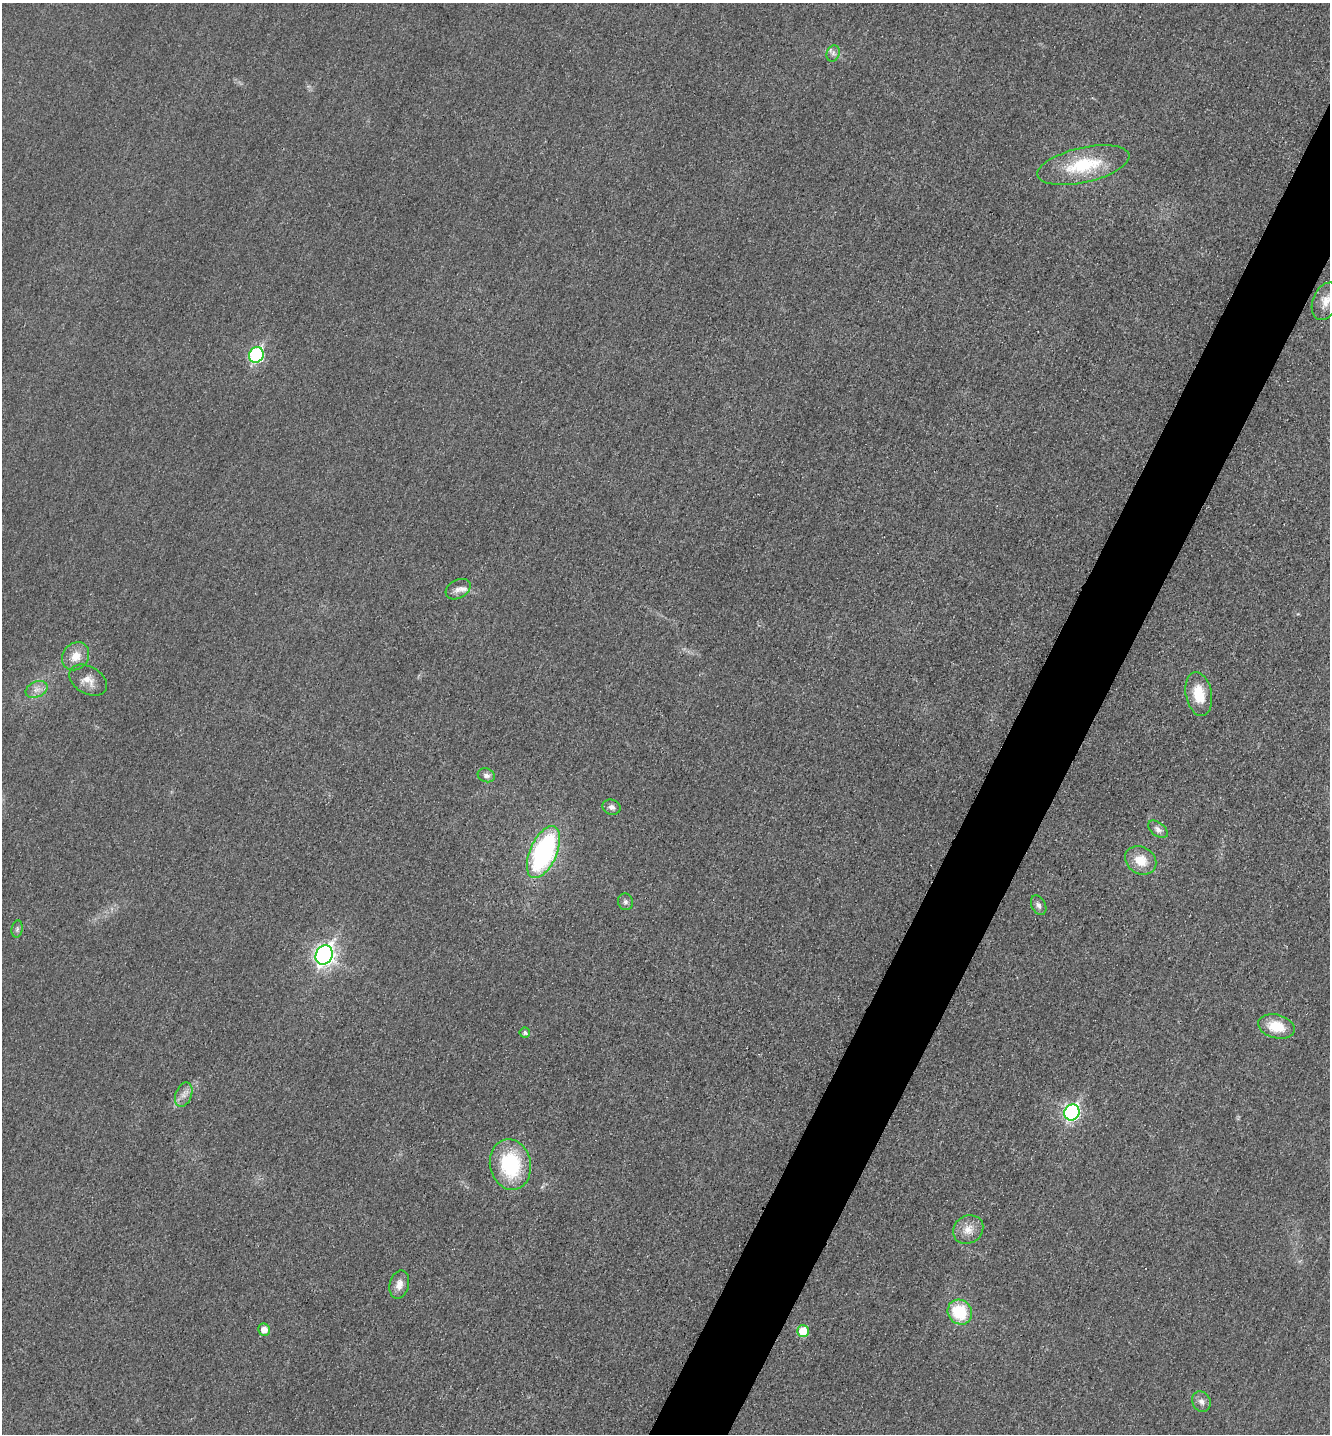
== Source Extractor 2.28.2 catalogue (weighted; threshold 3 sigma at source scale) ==
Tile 10 of 4 x 4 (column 2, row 3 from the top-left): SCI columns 1493-2820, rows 1453-2884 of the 5778 x 5772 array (HDU 1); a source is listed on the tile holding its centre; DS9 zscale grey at full resolution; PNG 1332 x 1436 px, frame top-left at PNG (2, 3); each listed source drawn as its Kron ellipse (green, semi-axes under 4 px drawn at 4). Shown black and unused: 5% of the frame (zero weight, under 3 of 4 exposures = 2% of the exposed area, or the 3 px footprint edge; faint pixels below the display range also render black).
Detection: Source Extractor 2.28.2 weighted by HDU 2 'WHT'; one run over the whole footprint, this tile lists its part. Background 0.0187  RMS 0.0056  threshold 0.0252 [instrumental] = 3 sigma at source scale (4.5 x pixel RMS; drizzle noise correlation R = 1.50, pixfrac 1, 0.05/0.05 arcsec/px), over >= 5 px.
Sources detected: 29; all 29 listed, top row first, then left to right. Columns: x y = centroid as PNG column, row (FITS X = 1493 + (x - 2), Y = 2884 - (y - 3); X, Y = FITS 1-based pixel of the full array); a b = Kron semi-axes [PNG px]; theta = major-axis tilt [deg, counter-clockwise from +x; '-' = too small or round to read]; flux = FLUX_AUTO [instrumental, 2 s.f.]
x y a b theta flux
833 53 8 6 70 2
1083 165 47 17 13 34
1326 301 19 12 67 7.4
256 355 8 7 - 79
458 589 13 9 30 4
76 656 15 12 51 8.1
88 680 20 13 -30 6.6
37 689 11 7 23 3.8
1199 694 22 13 -79 15
486 775 8 7 - 2.8
611 807 9 7 -21 2.4
1158 829 11 7 -38 2.4
543 852 27 13 66 100
1141 860 16 13 -31 10
625 902 8 7 - 1.8
1039 905 10 7 -62 2.5
17 929 9 5 82 1.4
324 955 10 8 62 240
1276 1026 18 11 -14 15
525 1033 5 5 - 1.4
184 1095 13 8 70 3.6
1072 1112 8 7 - 130
510 1165 26 20 -78 44
968 1230 16 13 34 6.8
399 1285 14 9 76 4.9
960 1312 13 11 -48 25
264 1330 6 6 - 5.3
803 1331 6 6 - 15
1201 1402 11 9 -60 3.3
Isophote crosses this tile's border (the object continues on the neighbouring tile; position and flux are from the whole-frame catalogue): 1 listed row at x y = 1326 301